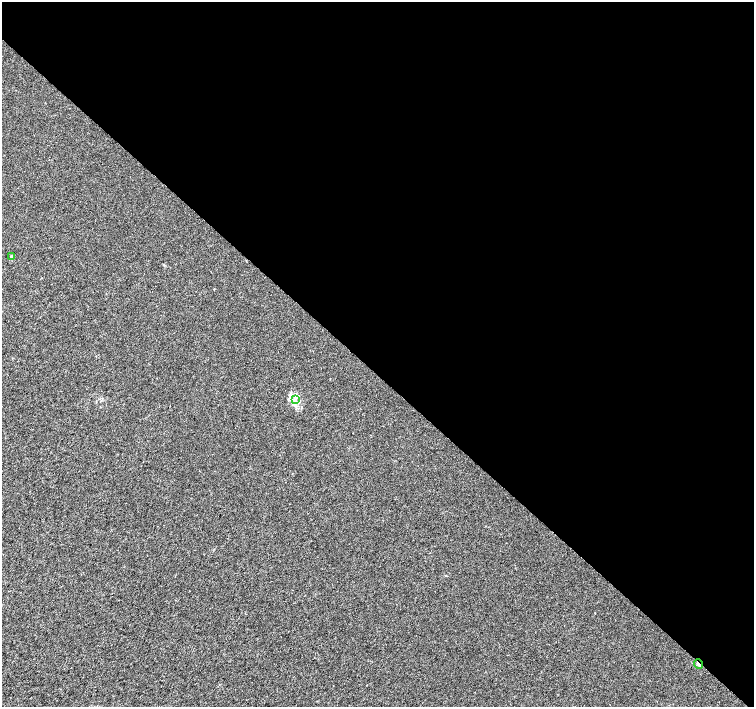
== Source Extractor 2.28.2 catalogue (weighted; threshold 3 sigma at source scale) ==
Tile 3 of 4 x 4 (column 3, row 1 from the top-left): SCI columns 3018-4521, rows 4455-5863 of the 6026 x 6026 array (HDU 1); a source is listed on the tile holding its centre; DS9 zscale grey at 2 x 2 block average (1 PNG px = mean of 2 x 2 image px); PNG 756 x 709 px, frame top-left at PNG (2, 2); each listed source drawn as its Kron ellipse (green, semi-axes under 4 px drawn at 4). Shown black and unused: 53% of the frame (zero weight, under 3 of 4 exposures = <1% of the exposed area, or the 3 px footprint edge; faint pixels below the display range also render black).
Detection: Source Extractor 2.28.2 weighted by HDU 2 'WHT'; one run over the whole footprint, this tile lists its part. Background 0.00102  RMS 0.0021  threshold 0.00956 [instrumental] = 3 sigma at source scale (4.5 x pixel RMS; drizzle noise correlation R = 1.50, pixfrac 1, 0.0396/0.0396 arcsec/px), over >= 5 px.
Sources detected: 3; all 3 listed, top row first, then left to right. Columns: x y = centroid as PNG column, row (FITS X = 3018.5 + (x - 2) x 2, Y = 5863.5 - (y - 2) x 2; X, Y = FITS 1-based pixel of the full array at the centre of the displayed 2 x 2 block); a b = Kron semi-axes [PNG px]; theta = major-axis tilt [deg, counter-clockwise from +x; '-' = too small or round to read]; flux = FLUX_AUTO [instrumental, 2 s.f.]
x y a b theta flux
11 257 3 2 - 2.5
295 400 4 2 - 0.54
698 664 5 2 - 2.7
Overlapping masked pixels (flux is a lower limit): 1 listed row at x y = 698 664